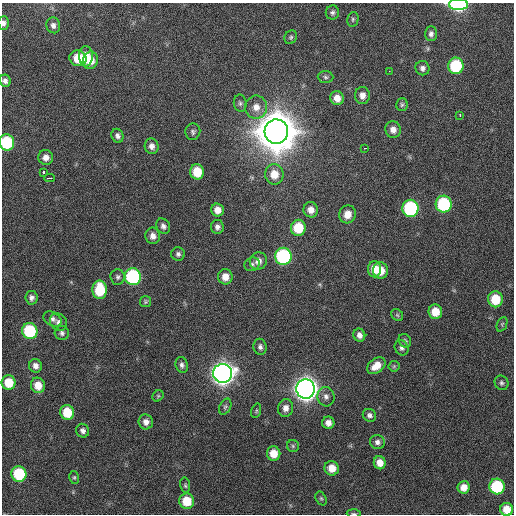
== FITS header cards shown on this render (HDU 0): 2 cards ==
NAXIS1  =                  512 / Axis length
NAXIS2  =                  512 / Axis length

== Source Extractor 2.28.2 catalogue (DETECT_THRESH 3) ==
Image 512 x 512 px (HDU 0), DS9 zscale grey, 1 PNG px = 1 image px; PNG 516 x 516 px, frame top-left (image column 1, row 512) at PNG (2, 3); each listed source drawn as its Kron ellipse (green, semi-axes under 4 px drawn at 4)
Background 389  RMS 9.8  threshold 29.5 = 3 sigma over >= 5 px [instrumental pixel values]
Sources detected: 99; all 99 listed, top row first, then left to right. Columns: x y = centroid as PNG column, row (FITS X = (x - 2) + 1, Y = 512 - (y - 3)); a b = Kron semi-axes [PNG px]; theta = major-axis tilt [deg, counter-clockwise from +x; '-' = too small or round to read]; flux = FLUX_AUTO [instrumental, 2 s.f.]
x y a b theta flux
459 5 9 5 -1 9.7e+04
332 12 7 6 - 1.9e+03
353 19 7 5 78 1.2e+03
4 23 7 5 89 2.5e+03
53 25 8 7 - 2.7e+03
431 34 7 6 - 2.3e+03
291 37 7 6 - 1.4e+03
86 56 10 7 -87 1.1e+04
78 58 8 7 - 1.6e+04
90 60 9 7 74 9.7e+03
456 66 8 7 - 4.1e+04
422 68 7 7 - 2.6e+03
389 71 2 2 - 1.9e+03
326 77 8 6 -5 1.5e+03
5 81 6 5 - 2.3e+03
362 95 8 7 - 4.3e+03
337 98 7 6 - 6.4e+03
240 103 8 6 -82 1.8e+03
402 105 6 5 - 1.3e+03
256 107 11 11 - 6.8e+03
460 115 3 2 - 3.3e+03
393 130 8 7 - 4.4e+03
193 132 8 7 - 1.8e+03
276 132 12 12 - 3.6e+06
117 136 7 6 - 2.2e+03
7 142 8 7 - 4.2e+04
152 146 8 7 - 3.3e+03
365 148 3 2 - 4.6e+03
46 157 7 7 - 4.4e+03
43 172 3 3 - 8.0e+03
197 172 7 6 - 1.6e+04
274 174 10 9 - 9.8e+03
50 178 5 2 - 1.2e+04
444 204 8 8 - 5.9e+04
410 208 8 8 - 8.3e+04
217 210 6 6 - 5.5e+03
311 210 7 7 - 5.3e+03
347 214 9 8 - 6.7e+03
163 226 8 6 -59 2.5e+03
217 227 7 6 - 2.5e+03
298 228 8 7 - 2.1e+04
153 236 8 7 - 4.2e+03
178 254 7 6 - 2.0e+03
283 256 8 8 - 8.9e+04
258 261 9 8 - 4.4e+03
252 264 8 6 27 1.7e+03
374 269 8 6 89 9.3e+03
380 270 8 7 - 1.0e+04
118 277 7 7 - 1.9e+03
133 277 8 8 - 9.1e+04
225 277 7 7 - 6.3e+03
100 290 9 7 -89 2.8e+04
31 298 7 6 - 2.4e+03
495 299 8 7 - 1.8e+04
145 302 5 5 - 9.8e+02
435 312 7 7 - 1.1e+04
397 315 7 5 -45 1.2e+03
52 319 10 6 -30 2.5e+03
58 322 9 8 - 2.9e+03
502 324 8 5 66 1.2e+03
30 331 8 7 - 4.8e+04
62 333 7 7 - 2.0e+03
359 335 6 6 - 3.3e+03
405 341 7 6 - 1.5e+03
260 347 8 6 -78 2.1e+03
402 348 8 6 -59 2.1e+03
182 365 8 6 -75 2.2e+03
35 366 7 6 - 3.4e+03
376 366 10 7 37 7.9e+03
394 366 5 5 - 9.8e+02
222 373 9 9 - 7.0e+05
9 382 7 7 - 1.5e+04
502 383 7 6 - 1.7e+03
38 385 8 7 - 9.1e+03
306 389 9 9 - 8.2e+05
158 396 6 5 - 1.1e+03
326 397 10 8 -75 3.4e+03
225 407 8 5 63 1.4e+03
286 408 9 7 81 4.3e+03
256 411 7 4 72 9.6e+02
67 412 7 7 - 1.8e+04
369 415 7 6 - 2.2e+03
146 422 7 7 - 3.6e+03
328 423 6 6 - 4.2e+03
83 431 7 6 - 2.6e+03
377 442 7 7 - 2.6e+03
293 446 6 6 - 1.2e+03
274 454 7 7 - 9.7e+03
380 463 6 6 - 6.4e+03
332 468 7 7 - 8.4e+03
19 474 8 7 - 3.7e+04
74 477 6 5 - 1.1e+03
185 485 8 5 -79 1.2e+03
464 487 6 6 - 6.2e+03
497 487 8 7 - 4.6e+04
321 498 7 5 -62 1.2e+03
187 501 7 7 - 1.5e+04
507 509 6 6 - 9.9e+03
354 513 7 2 -3 9.2e+02
At the frame edge (FLAGS 8, measured only in part): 5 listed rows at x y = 459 5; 4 23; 5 81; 7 142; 354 513